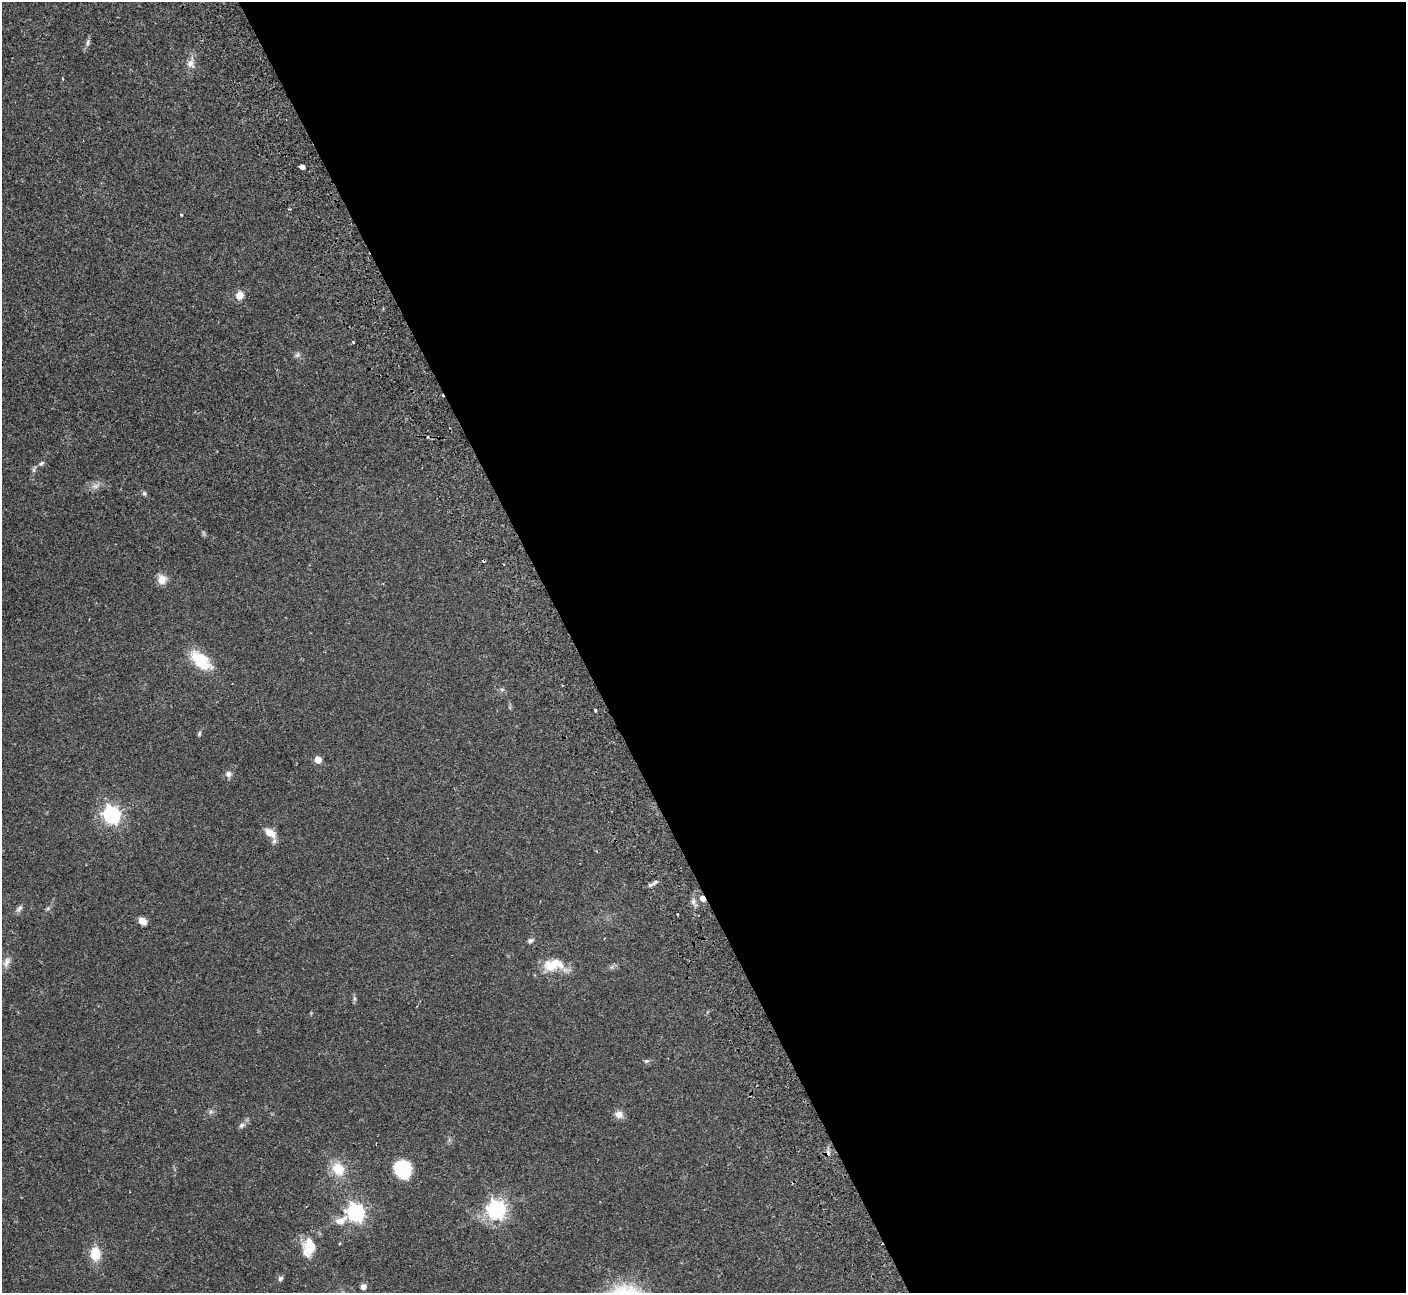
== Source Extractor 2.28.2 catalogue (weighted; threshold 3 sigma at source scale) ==
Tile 8 of 4 x 4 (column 4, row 2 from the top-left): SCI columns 4266-5669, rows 2766-4056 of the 5725 x 5660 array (HDU 1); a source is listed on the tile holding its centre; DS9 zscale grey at full resolution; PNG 1408 x 1295 px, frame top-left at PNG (2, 2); no overlay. Shown black and unused: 59% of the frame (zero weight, under 2 of 3 exposures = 3% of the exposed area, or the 3 px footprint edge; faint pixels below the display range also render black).
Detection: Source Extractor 2.28.2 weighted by HDU 2 'WHT'; one run over the whole footprint, this tile lists its part. Background 0.103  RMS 0.0083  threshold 0.0371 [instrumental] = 3 sigma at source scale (4.5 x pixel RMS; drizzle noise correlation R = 1.50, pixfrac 1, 0.05/0.05 arcsec/px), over >= 5 px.
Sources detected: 46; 2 cosmic-ray / hot-pixel residue — not listed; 2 inside a brighter listed object's ellipse — not listed separately; the other 42 listed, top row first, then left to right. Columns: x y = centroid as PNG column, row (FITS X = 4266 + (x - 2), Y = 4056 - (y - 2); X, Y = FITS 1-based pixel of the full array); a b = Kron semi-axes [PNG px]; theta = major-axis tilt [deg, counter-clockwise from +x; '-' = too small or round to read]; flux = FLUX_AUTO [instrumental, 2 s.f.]
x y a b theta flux
88 42 11 4 85 2
191 63 16 10 85 6.4
63 79 4 2 - 0.61
302 167 4 3 - 32
181 215 3 3 - 0.72
240 295 8 8 - 7.2
353 342 3 3 - 0.64
297 355 7 6 - 1.9
428 437 3 3 - 1.5
41 463 9 5 32 1.8
34 470 7 4 90 1.4
95 486 11 7 9 3.8
144 493 7 5 -73 1.4
162 579 14 11 -76 6.3
201 661 29 15 -43 25
502 689 6 4 18 1.2
596 710 3 3 - 1.5
199 734 7 4 60 1.1
318 759 5 5 - 12
228 774 7 7 - 3
112 815 7 6 - 280
270 833 17 9 -35 8
655 882 12 5 31 2.7
702 898 5 4 - 5
19 909 12 5 48 2.4
677 914 3 3 - 1.3
142 921 9 6 -35 6.5
530 941 7 5 34 1.8
7 962 15 8 63 4.4
551 965 23 15 19 17
646 1061 7 5 11 1.4
619 1114 10 9 - 5.3
241 1125 8 6 45 2.4
338 1169 15 12 -53 17
402 1169 15 12 -51 50
496 1209 7 7 - 350
356 1212 7 7 - 280
341 1220 16 9 29 7.5
310 1246 24 18 80 15
95 1254 14 11 -90 15
280 1278 7 6 - 1.8
363 1287 7 6 - 3
Overlapping masked pixels (flux is a lower limit): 1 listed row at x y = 702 898